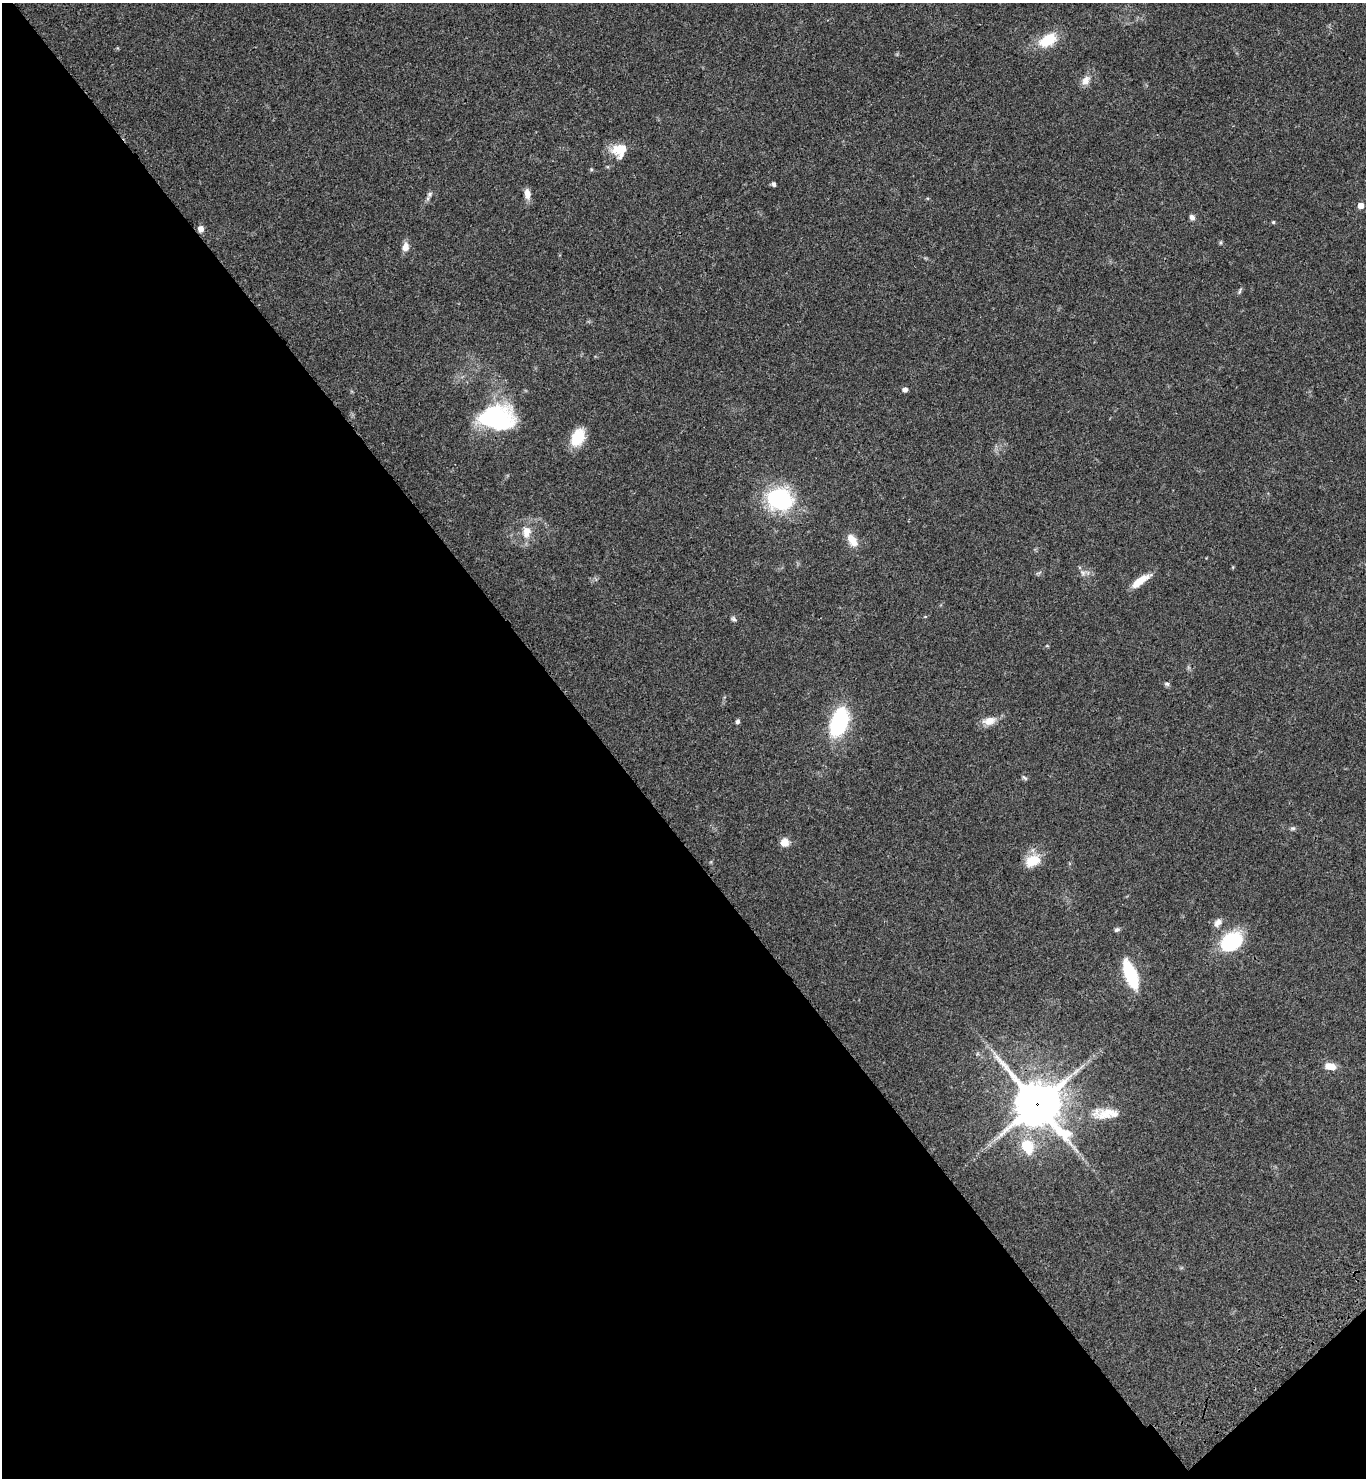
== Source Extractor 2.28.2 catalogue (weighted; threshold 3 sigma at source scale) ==
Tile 14 of 4 x 4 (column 2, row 4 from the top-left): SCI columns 1608-2971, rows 103-1578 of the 6082 x 6105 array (HDU 1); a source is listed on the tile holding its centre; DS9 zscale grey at full resolution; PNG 1368 x 1480 px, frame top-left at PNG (2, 3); no overlay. Shown black and unused: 45% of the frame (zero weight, under 3 of 4 exposures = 6% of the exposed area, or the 3 px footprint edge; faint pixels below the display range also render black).
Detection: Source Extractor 2.28.2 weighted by HDU 2 'WHT'; one run over the whole footprint, this tile lists its part. Background 0.0474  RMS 0.0054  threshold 0.0244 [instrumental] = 3 sigma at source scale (4.5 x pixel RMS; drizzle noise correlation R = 1.50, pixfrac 1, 0.05/0.05 arcsec/px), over >= 5 px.
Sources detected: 38; all 38 listed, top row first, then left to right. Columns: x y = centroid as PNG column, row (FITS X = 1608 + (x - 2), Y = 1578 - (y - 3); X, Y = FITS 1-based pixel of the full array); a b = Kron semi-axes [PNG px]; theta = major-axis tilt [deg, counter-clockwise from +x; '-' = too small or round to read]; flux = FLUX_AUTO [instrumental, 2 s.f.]
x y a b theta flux
1048 40 21 12 31 16
1086 80 14 10 50 3.9
619 150 18 16 10 10
773 184 5 4 - 1.1
430 194 7 5 48 1
527 194 13 7 -80 3.8
1361 205 4 4 - 5
1192 217 7 6 - 2
1273 222 4 4 - 0.74
201 229 8 7 - 2.6
1221 242 6 4 71 0.65
405 247 11 8 77 3.6
1240 291 10 4 70 0.88
905 389 5 5 - 2.1
495 418 30 19 -5 76
578 437 18 11 59 17
780 499 24 20 -22 58
527 532 18 12 81 7
852 540 17 10 -58 5.6
1083 573 7 6 - 1.5
1140 581 24 7 36 7.6
733 619 7 6 - 1.1
1167 684 7 5 -16 1
737 721 5 4 - 1.3
989 721 19 10 13 5.2
839 723 25 14 73 52
1024 778 8 4 -35 0.86
1293 828 7 5 0 1
784 842 10 9 - 4.5
1032 861 20 13 26 9.5
1218 923 12 8 48 2.8
1117 930 7 5 32 1.1
1231 942 21 15 32 37
1130 975 29 11 -68 27
1330 1066 13 8 -11 5.4
1037 1104 17 15 -46 1600
1105 1114 40 15 2 12
1027 1146 19 15 -64 14
Overlapping masked pixels (flux is a lower limit): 1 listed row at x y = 1037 1104